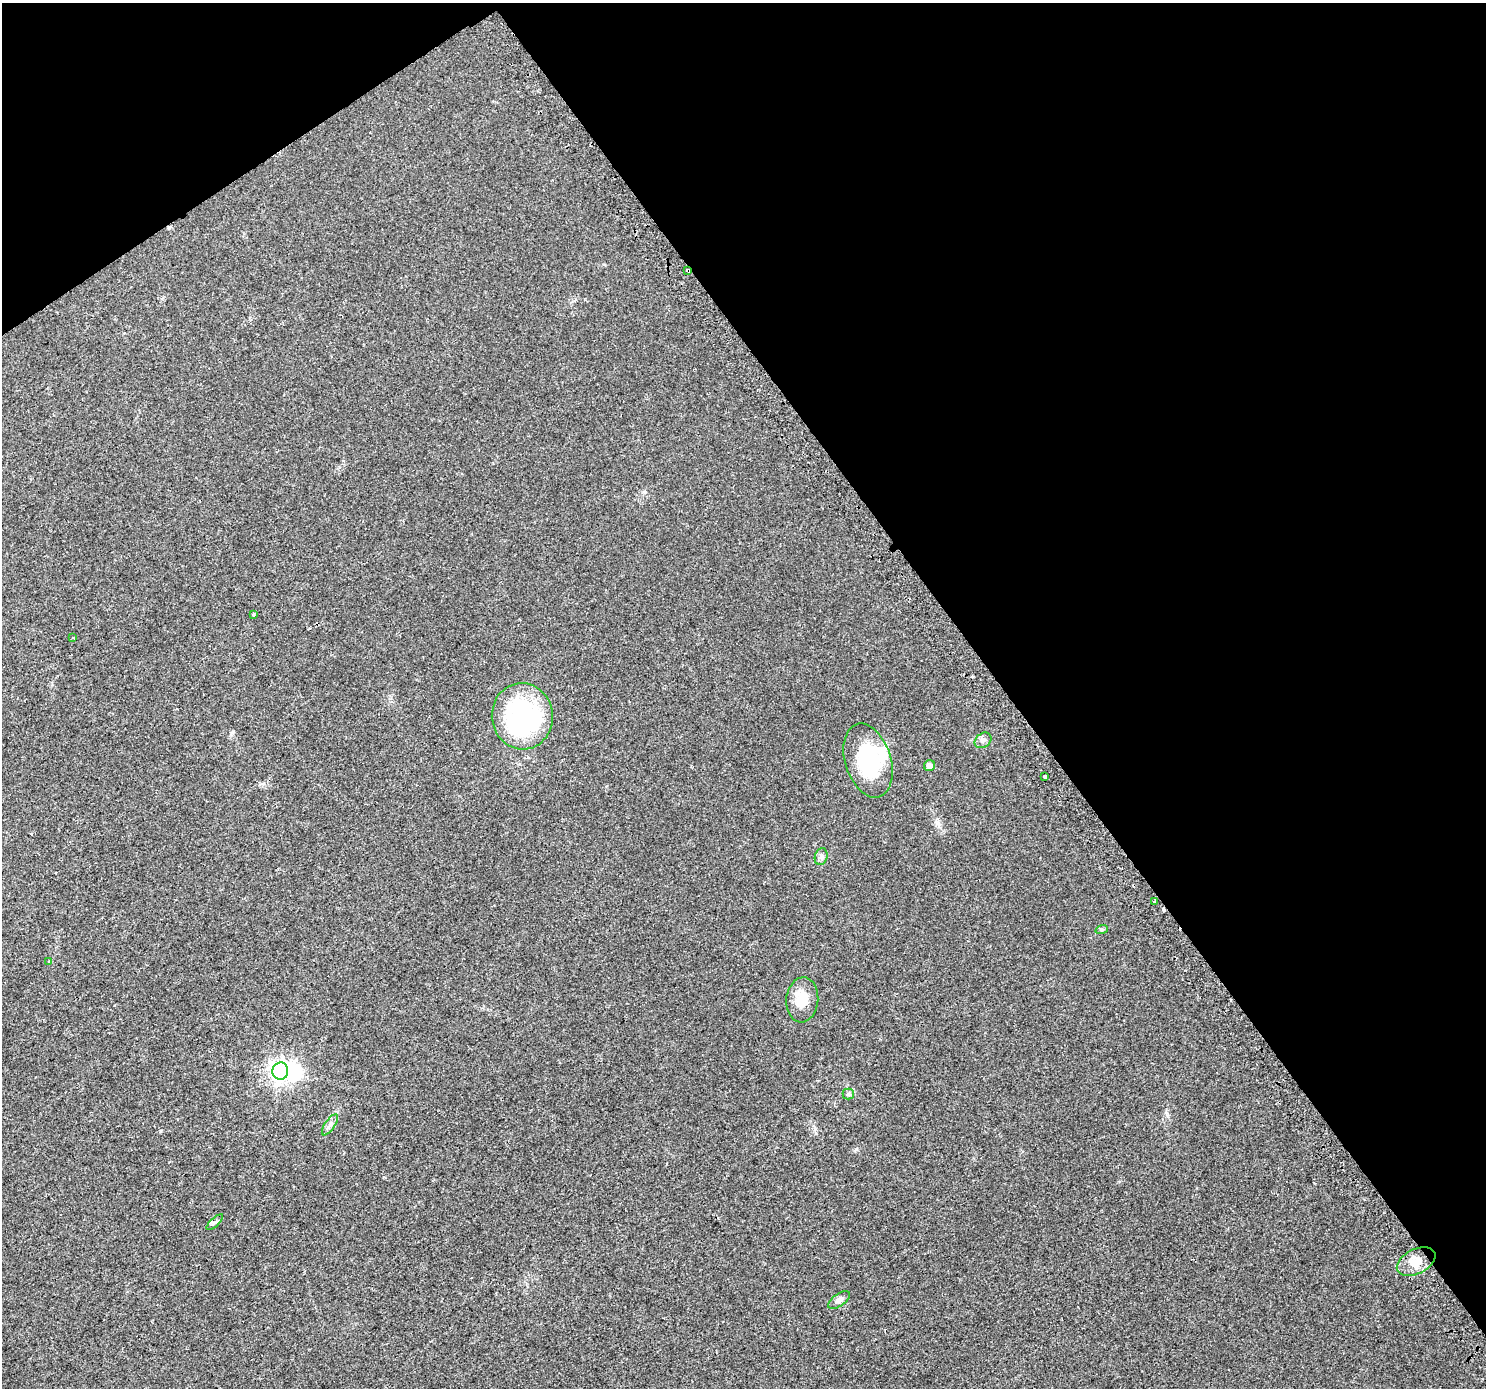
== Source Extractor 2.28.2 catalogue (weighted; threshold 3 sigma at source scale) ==
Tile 3 of 4 x 4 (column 3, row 1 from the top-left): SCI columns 3002-4485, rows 4378-5763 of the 6001 x 5911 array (HDU 1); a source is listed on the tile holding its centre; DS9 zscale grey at full resolution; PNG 1488 x 1390 px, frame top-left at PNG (2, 3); each listed source drawn as its Kron ellipse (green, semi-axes under 4 px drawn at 4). Shown black and unused: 36% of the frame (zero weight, under 2 of 3 exposures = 2% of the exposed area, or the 3 px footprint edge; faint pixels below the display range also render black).
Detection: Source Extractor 2.28.2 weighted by HDU 2 'WHT'; one run over the whole footprint, this tile lists its part. Background 0.0184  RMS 0.0036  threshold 0.016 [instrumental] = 3 sigma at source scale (4.5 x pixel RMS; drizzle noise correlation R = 1.50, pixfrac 1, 0.0396/0.0396 arcsec/px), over >= 5 px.
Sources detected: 24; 2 inside a brighter object's white glare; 2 cosmic-ray / hot-pixel residue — neither listed nor drawn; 1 inside a brighter listed object's ellipse — not listed separately; the other 19 listed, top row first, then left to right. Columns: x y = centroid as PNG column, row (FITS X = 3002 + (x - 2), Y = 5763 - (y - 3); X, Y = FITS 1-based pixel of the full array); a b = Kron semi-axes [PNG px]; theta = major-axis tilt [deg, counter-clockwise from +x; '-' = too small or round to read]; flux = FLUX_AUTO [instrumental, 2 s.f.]
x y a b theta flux
688 270 4 3 - 4.6
253 614 4 3 - 1.7
73 637 3 2 - 0.25
522 716 33 30 -82 51
983 740 9 7 38 1.2
868 760 38 23 -72 25
929 766 5 5 - 2.2
1045 776 3 3 - 2.7
821 857 8 6 74 1
1155 901 3 2 - 0.72
1102 929 6 4 18 0.54
49 961 3 2 - 0.42
802 1000 23 16 84 7.1
280 1071 8 8 - 170
848 1094 5 5 - 0.58
330 1125 12 5 56 1.3
215 1222 10 3 44 0.82
1416 1262 21 12 27 5.3
839 1300 12 6 35 1.6
Overlapping masked pixels (flux is a lower limit): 1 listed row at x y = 688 270
Unlisted compact peaks at least as high as the median listed source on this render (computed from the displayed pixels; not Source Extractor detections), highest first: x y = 160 1131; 856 1149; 645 492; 233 732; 816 1133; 384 1177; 263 784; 1167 1115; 937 823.